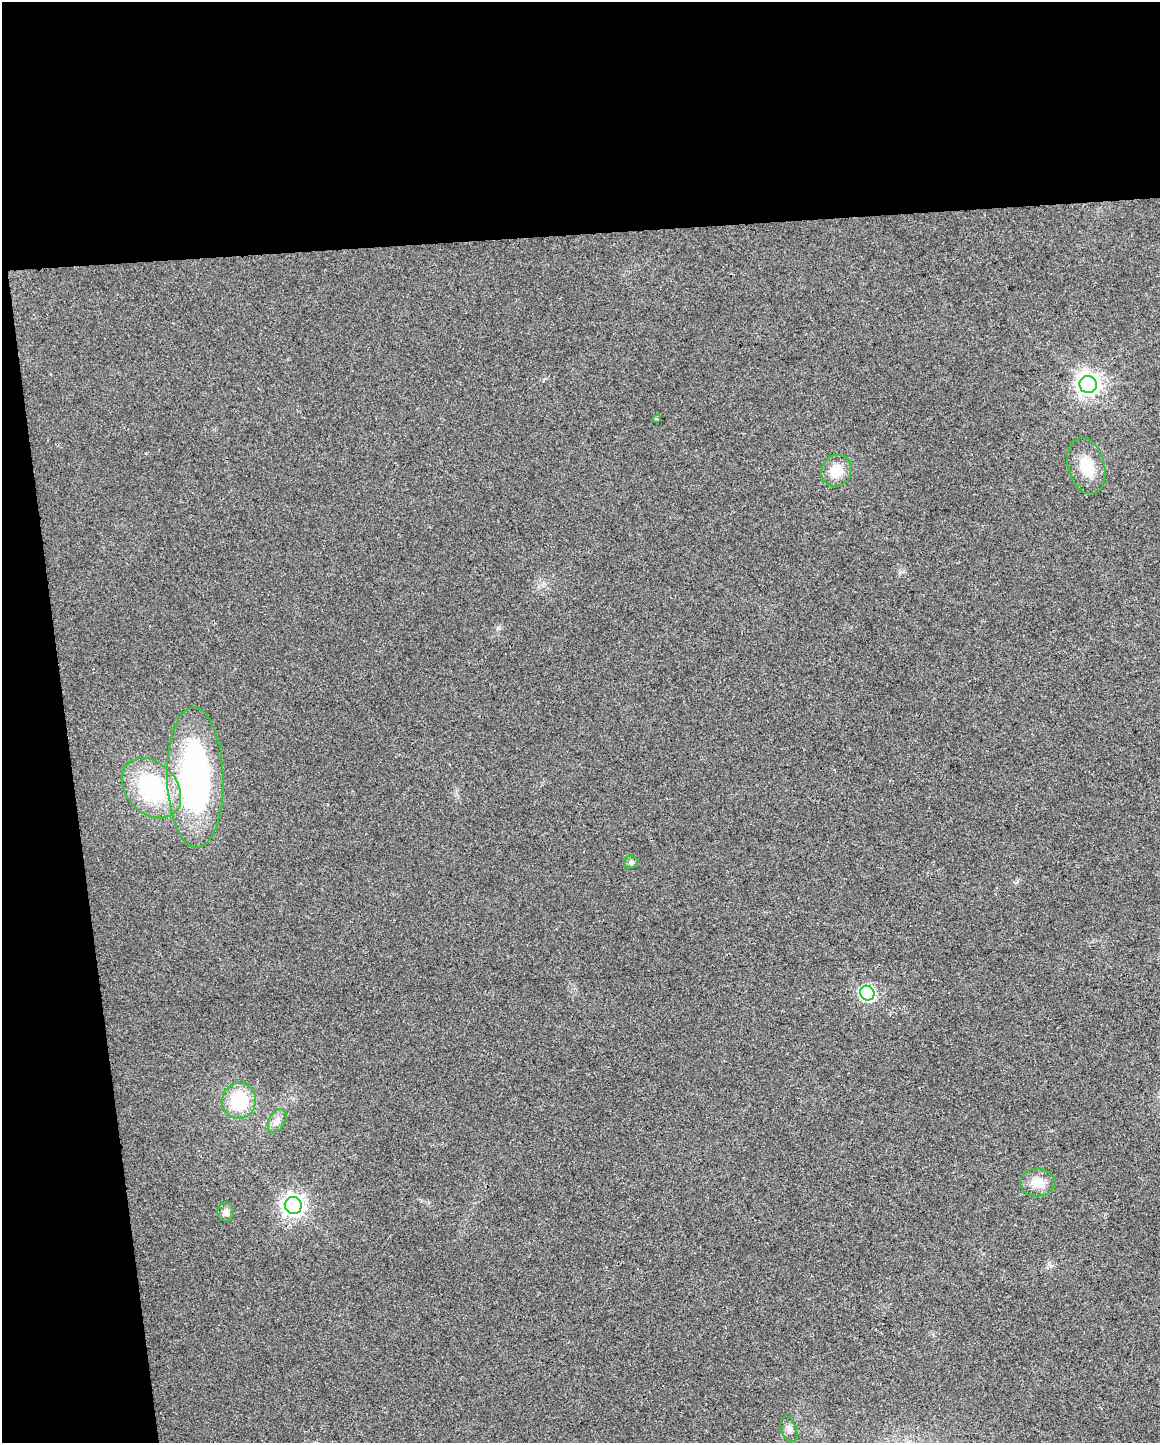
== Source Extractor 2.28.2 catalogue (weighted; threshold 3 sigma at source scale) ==
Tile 1 of 4 x 3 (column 1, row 1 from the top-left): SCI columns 1-1158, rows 2937-4377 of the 4632 x 4387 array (HDU 1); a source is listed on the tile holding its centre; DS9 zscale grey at full resolution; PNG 1162 x 1445 px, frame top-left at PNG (2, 2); each listed source drawn as its Kron ellipse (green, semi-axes under 4 px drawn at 4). Shown black and unused: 22% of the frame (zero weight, under 2 of 3 exposures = <1% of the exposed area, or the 3 px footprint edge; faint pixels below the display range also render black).
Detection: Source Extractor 2.28.2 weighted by HDU 2 'WHT'; one run over the whole footprint, this tile lists its part. Background 0.0281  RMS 0.0062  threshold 0.0281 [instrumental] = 3 sigma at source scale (4.5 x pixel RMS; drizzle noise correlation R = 1.50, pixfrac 1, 0.0396/0.0396 arcsec/px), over >= 5 px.
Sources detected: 14; all 14 listed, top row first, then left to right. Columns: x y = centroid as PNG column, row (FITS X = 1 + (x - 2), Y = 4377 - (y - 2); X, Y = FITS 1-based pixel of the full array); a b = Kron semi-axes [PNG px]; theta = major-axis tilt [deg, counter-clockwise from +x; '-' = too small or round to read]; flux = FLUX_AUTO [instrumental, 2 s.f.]
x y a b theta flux
1088 385 9 8 - 430
657 419 3 3 - 0.46
1086 466 29 18 -74 15
836 471 16 15 - 11
195 778 70 28 -89 150
151 788 34 25 -47 59
631 862 7 6 - 1.4
867 993 7 7 - 100
239 1101 18 17 - 30
277 1121 13 8 60 3.4
1037 1183 17 14 3 8
293 1206 8 8 - 370
226 1212 9 8 - 3.4
789 1429 13 7 -70 2.7
Unlisted compact peaks at least as high as the median listed source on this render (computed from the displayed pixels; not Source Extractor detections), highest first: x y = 498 628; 1050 1266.